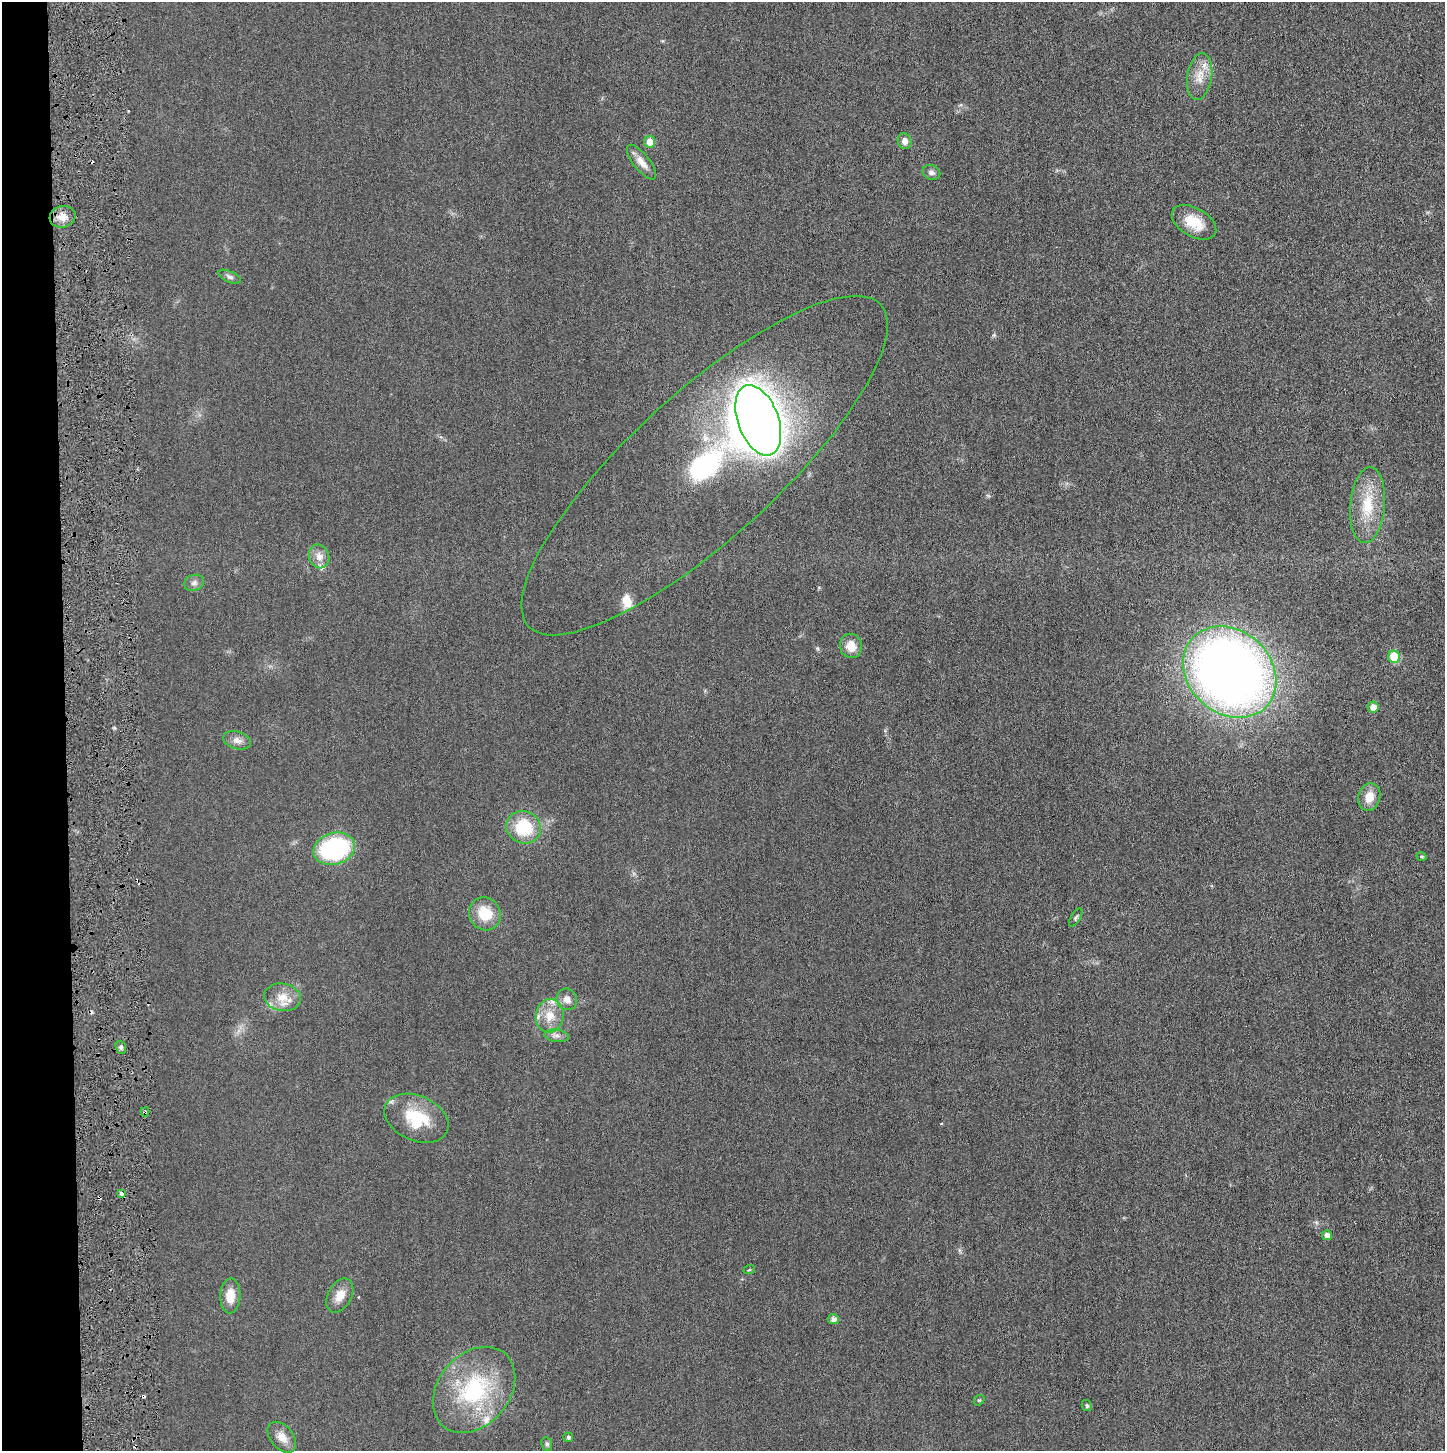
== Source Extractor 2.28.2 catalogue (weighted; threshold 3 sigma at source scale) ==
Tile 4 of 3 x 3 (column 1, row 2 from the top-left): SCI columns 12-1454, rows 1482-2930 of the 4341 x 4384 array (HDU 1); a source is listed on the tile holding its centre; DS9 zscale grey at full resolution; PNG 1447 x 1453 px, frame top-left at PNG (2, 2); each listed source drawn as its Kron ellipse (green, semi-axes under 4 px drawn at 4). Shown black and unused: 4% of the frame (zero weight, under 3 of 6 exposures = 1% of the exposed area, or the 3 px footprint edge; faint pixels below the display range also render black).
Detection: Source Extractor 2.28.2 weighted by HDU 2 'WHT'; one run over the whole footprint, this tile lists its part. Background 0.0196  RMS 0.0039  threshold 0.0159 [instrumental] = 3 sigma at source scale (4.09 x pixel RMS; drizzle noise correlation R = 1.36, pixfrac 0.8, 0.05/0.05 arcsec/px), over >= 5 px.
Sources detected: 55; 1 inside a brighter object's white glare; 6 cosmic-ray / hot-pixel residue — neither listed nor drawn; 5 inside a brighter listed object's ellipse — not listed separately; the other 43 listed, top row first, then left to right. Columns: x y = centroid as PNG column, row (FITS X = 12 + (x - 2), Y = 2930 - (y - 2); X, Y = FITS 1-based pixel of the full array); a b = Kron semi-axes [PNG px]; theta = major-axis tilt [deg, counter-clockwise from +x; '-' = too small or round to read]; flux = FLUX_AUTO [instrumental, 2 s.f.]
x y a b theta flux
1200 76 23 12 81 5.3
904 141 8 6 -71 1.9
650 142 6 5 - 4
641 162 21 8 -52 3.4
931 172 9 7 -22 1.3
63 217 13 10 16 3.7
1194 222 24 14 -30 8.9
230 277 12 5 -25 1.1
758 420 37 20 -70 210
705 465 239 73 42 180
1368 505 38 17 85 13
319 556 12 10 -71 3
194 583 10 8 18 1.4
851 646 12 11 - 4.3
1394 657 6 6 - 9.7
1230 672 50 41 -42 370
1373 707 5 5 - 2.8
237 740 14 8 -17 2.3
1369 797 14 11 75 4.7
524 827 18 16 -24 16
334 849 21 16 16 42
1421 856 5 4 - 0.42
485 914 17 15 -57 9.7
1076 918 10 4 58 0.77
282 997 18 13 -9 5.5
567 999 11 10 - 2.5
550 1016 17 14 84 6.3
556 1036 12 6 -8 1.5
121 1047 7 5 -71 0.83
145 1112 5 3 - 0.75
416 1118 33 22 -24 16
121 1194 4 3 - 5.4
1327 1235 5 5 - 1.9
749 1270 6 3 19 0.33
340 1295 18 11 62 4.4
230 1296 17 10 88 5
833 1319 6 5 - 1.6
474 1390 48 35 49 38
979 1400 6 5 - 0.49
1087 1406 6 5 - 0.7
282 1437 18 11 -50 3.8
568 1437 5 4 - 0.9
547 1444 7 5 -79 0.72
Overlapping masked pixels (flux is a lower limit): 1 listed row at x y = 145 1112